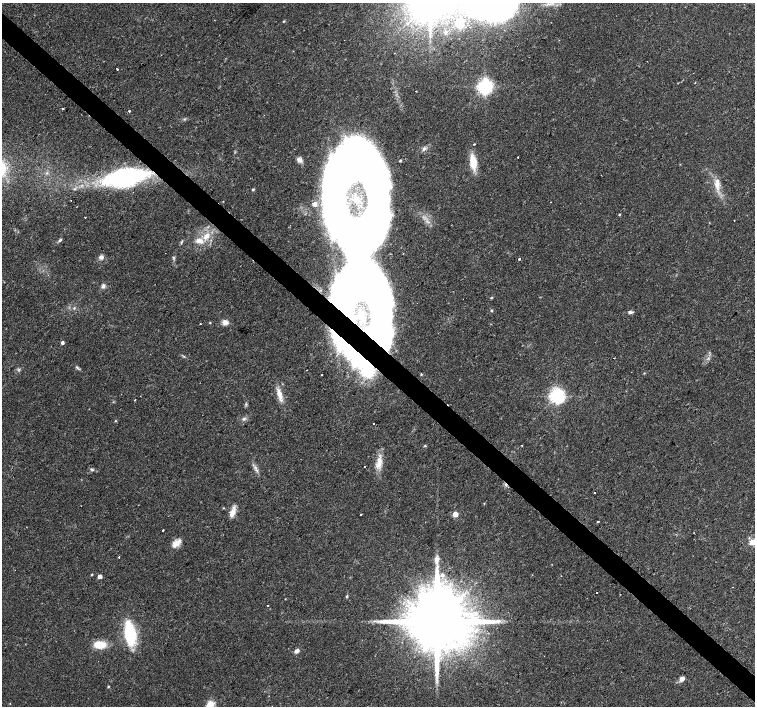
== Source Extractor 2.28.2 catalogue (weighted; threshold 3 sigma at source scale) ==
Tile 6 of 4 x 4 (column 2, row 2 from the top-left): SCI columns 1506-3010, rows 2978-4385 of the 6026 x 6026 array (HDU 1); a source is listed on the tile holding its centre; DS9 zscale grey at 2 x 2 block average (1 PNG px = mean of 2 x 2 image px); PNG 757 x 708 px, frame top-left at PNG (2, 3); no overlay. Shown black and unused: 4% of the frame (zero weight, under 2 of 3 exposures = <1% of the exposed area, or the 3 px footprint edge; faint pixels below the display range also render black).
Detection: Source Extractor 2.28.2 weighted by HDU 2 'WHT'; one run over the whole footprint, this tile lists its part. Background 0.0233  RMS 0.003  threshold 0.0134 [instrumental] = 3 sigma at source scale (4.5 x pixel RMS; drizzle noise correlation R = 1.50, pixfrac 1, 0.0396/0.0396 arcsec/px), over >= 5 px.
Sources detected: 99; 8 inside a brighter object's white glare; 2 cosmic-ray / hot-pixel residue — not listed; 3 inside a brighter listed object's ellipse — not listed separately; the other 86 listed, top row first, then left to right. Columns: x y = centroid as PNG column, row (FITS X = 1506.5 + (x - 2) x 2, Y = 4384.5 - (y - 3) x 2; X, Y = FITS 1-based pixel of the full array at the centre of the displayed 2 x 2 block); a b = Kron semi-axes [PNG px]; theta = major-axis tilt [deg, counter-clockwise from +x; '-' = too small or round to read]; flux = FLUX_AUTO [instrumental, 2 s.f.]
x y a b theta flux
284 21 3 3 - 0.59
459 23 3 3 - 58
117 69 2 2 - 1.5
485 86 4 4 - 270
416 91 2 2 - 0.26
63 109 3 2 - 0.57
129 111 2 2 - 1.7
474 144 2 2 - 1.4
424 149 7 4 62 1.9
518 157 2 2 - 0.8
299 160 7 5 -28 2.6
400 160 2 2 - 0.69
473 162 18 8 -82 12
338 170 59 23 71 250
47 173 3 3 - 0.89
125 177 45 17 11 120
717 184 16 6 88 6.4
75 189 4 3 - 1.1
253 189 3 3 - 0.84
356 198 3 2 - 0.51
619 214 3 2 - 0.55
85 217 2 2 - 0.31
734 220 2 2 - 0.72
206 236 10 7 48 7.2
60 240 5 3 - 1.2
101 257 5 5 - 2.6
173 258 6 3 -71 0.99
519 259 2 2 - 11
103 286 5 5 - 1.9
343 293 59 31 57 380
492 298 4 3 - 0.65
74 308 3 2 - 0.61
491 310 3 3 - 0.65
630 312 6 4 1 1.6
210 322 3 2 - 0.5
225 322 7 6 - 4.1
200 324 2 2 - 0.39
62 343 3 3 - 2
354 352 45 15 -43 140
184 356 3 3 - 0.69
708 358 4 2 - 0.75
77 368 9 3 -44 1.3
18 370 4 4 - 1.1
644 373 3 2 - 0.53
421 374 3 2 - 0.55
322 375 2 2 - 0.4
279 394 18 6 -74 7
557 396 4 4 - 280
135 400 2 2 - 0.34
246 404 3 2 - 0.77
244 419 5 4 - 1.4
115 421 3 2 - 0.54
374 423 2 2 - 1.4
425 446 3 2 - 0.53
522 446 2 2 - 0.98
379 463 18 7 76 7.8
365 466 2 2 - 0.78
92 469 5 4 - 1.2
256 470 6 3 -38 1.6
595 493 2 2 - 0.8
484 503 3 2 - 0.36
223 508 3 2 - 0.42
232 512 13 6 70 5.7
361 514 2 2 - 3.8
455 514 3 3 - 12
598 521 2 2 - 1.9
163 530 2 2 - 0.63
753 542 4 4 - 9
175 544 11 8 43 5.8
119 557 2 2 - 2.9
437 559 7 4 67 2.8
92 575 3 3 - 0.62
442 575 5 4 - 1.8
100 576 3 3 - 4.8
596 593 2 2 - 0.85
620 594 2 2 - 0.3
347 596 3 3 - 0.82
285 599 2 2 - 0.32
267 606 2 2 - 1
437 622 16 12 42 11000
130 634 25 10 -83 40
100 645 13 7 -3 14
297 651 6 4 41 2.7
682 679 6 5 - 3.4
108 686 3 3 - 0.66
210 706 14 8 74 9.4
Overlapping masked pixels (flux is a lower limit): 3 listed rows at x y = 125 177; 343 293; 354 352
Isophote crosses this tile's border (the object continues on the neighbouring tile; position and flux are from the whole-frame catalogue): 2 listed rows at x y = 753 542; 210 706
Diffuse or blended objects may show on this block-average render without a row.